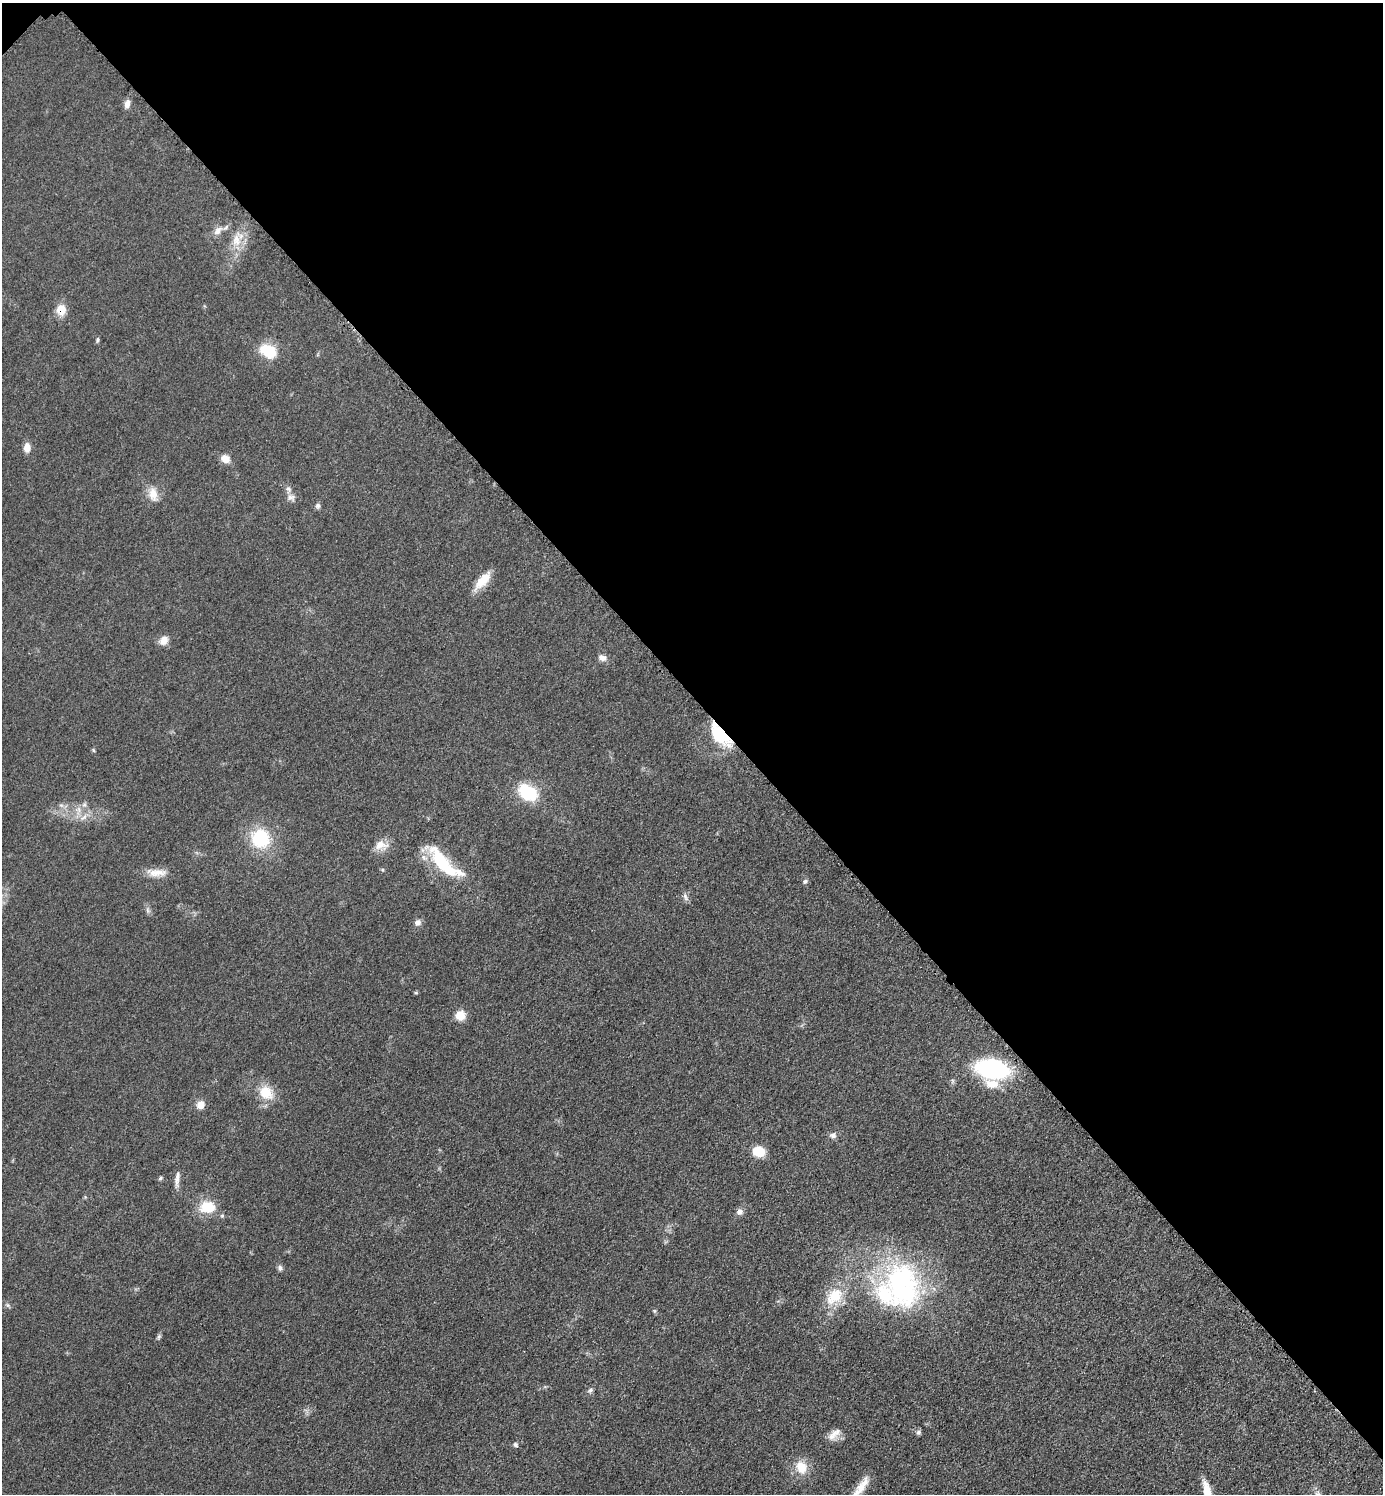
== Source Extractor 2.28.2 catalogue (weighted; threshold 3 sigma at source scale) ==
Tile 3 of 4 x 4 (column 3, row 1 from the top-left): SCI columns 2973-4353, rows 4499-5990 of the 6048 x 6047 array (HDU 1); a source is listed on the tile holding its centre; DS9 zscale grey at full resolution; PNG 1385 x 1496 px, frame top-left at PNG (2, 3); no overlay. Shown black and unused: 47% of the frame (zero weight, under 3 of 5 exposures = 4% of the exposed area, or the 3 px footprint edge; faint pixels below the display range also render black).
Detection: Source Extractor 2.28.2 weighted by HDU 2 'WHT'; one run over the whole footprint, this tile lists its part. Background 0.0497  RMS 0.0054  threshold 0.0244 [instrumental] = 3 sigma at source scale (4.5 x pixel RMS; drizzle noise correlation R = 1.50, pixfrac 1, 0.05/0.05 arcsec/px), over >= 5 px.
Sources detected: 57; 4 inside a brighter listed object's ellipse — not listed separately; the other 53 listed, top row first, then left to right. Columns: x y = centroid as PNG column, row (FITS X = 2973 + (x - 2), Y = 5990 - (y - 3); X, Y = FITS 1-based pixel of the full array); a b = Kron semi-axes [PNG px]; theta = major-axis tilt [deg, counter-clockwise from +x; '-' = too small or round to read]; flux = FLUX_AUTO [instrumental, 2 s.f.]
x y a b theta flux
127 104 11 7 79 3
218 231 16 8 44 4
236 240 19 12 -86 8.9
61 310 11 10 - 7.8
97 340 9 3 85 0.86
268 351 21 15 -28 15
27 448 10 7 88 4.5
225 459 9 8 - 5.8
153 494 19 11 -79 6.5
291 497 12 9 -17 2.8
318 506 7 7 - 1.4
482 580 24 10 48 10
164 640 12 9 51 4.4
602 658 11 8 -19 3
720 734 21 13 -43 31
93 750 6 4 -71 0.61
527 792 20 13 -31 27
61 805 7 4 -18 1.2
84 805 6 6 - 1.5
83 817 14 5 39 3
260 838 19 18 - 29
381 845 19 11 6 6.3
442 862 42 14 -51 30
156 873 29 9 -2 7
805 881 7 6 - 1.2
685 896 11 5 -72 1.8
147 910 7 4 -88 1.3
418 923 8 8 - 2.4
416 993 6 4 0 0.64
460 1015 10 10 - 7.3
992 1069 24 14 -10 87
992 1084 20 12 -12 8.2
266 1093 20 17 -47 12
200 1105 9 9 - 4.5
833 1135 9 8 - 2
759 1151 10 8 -11 15
177 1175 29 5 85 3.5
160 1178 6 4 42 0.92
207 1207 17 13 0 15
740 1212 9 9 - 2.3
280 1268 9 5 -89 1.4
902 1285 69 48 -78 100
834 1296 26 18 46 17
7 1305 7 4 -70 0.93
654 1311 6 5 - 0.81
159 1337 8 5 70 1.1
590 1390 9 6 51 1.5
918 1432 7 6 - 1.3
834 1434 21 10 44 5
515 1445 6 5 - 1.2
801 1467 16 13 -68 9.8
862 1486 31 10 56 8.7
1207 1490 19 7 -77 8.6
Overlapping masked pixels (flux is a lower limit): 2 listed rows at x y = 61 310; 720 734
Isophote crosses this tile's border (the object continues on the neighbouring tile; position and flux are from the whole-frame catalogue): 2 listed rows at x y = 862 1486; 1207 1490